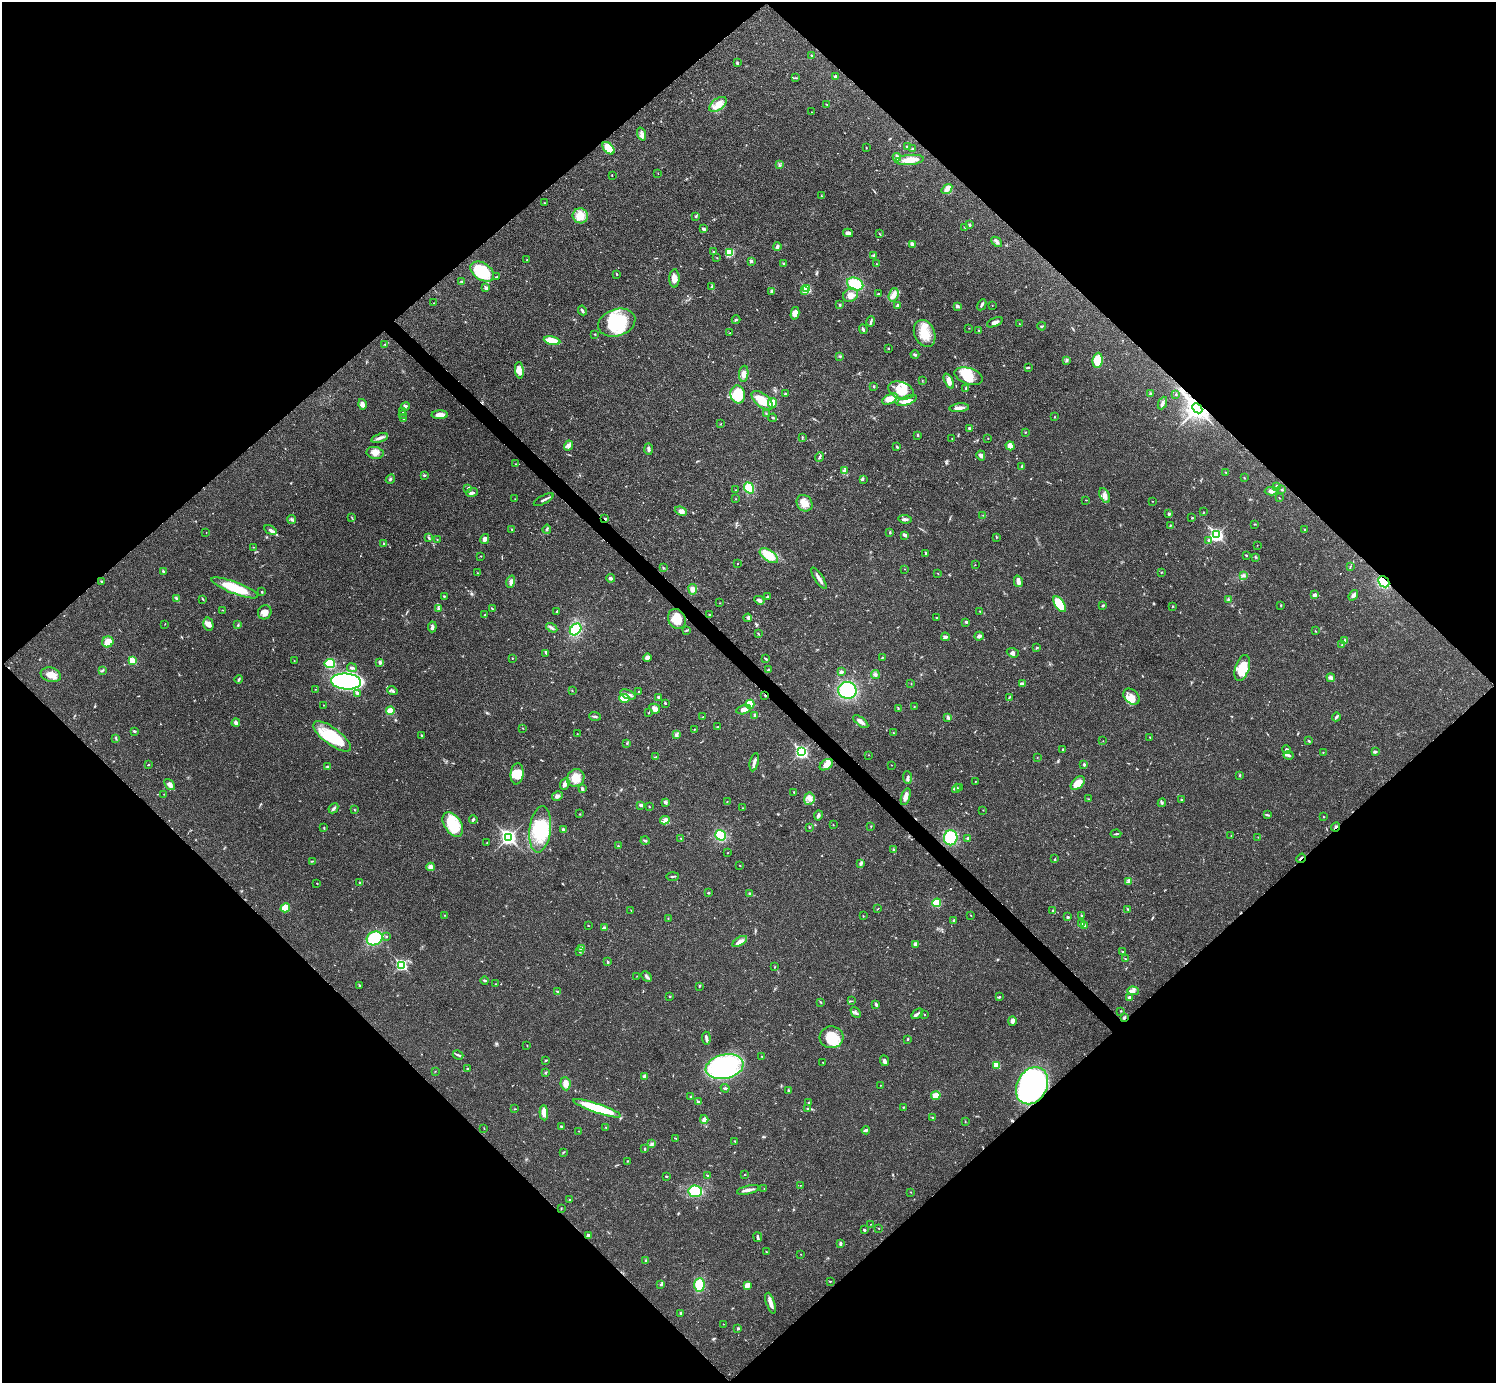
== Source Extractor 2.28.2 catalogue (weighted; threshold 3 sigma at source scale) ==
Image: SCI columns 3-5978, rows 159-5682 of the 5982 x 5981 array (HDU 1 of 3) = the unmasked area's bounding box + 8 px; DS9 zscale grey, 4 x 4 block average (1 PNG px = mean of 4 x 4 image px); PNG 1498 x 1385 px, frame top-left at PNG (2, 2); each listed source drawn as its Kron ellipse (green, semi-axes under 4 px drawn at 4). Shown black and unused: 51% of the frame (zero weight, under 3 of 4 exposures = <1% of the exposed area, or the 3 px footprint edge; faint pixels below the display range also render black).
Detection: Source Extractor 2.28.2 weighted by HDU 2 'WHT'. Background 0.0208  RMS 0.0022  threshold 0.0101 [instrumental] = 3 sigma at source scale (4.5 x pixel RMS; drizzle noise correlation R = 1.50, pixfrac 1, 0.05/0.05 arcsec/px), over >= 5 px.
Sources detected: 615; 1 too faint to see at this stretch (4 x 4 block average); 3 inside a brighter object's white glare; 4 cosmic-ray / hot-pixel residue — neither listed nor drawn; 11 coinciding with a brighter row at this scale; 42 inside a brighter listed object's ellipse — not listed separately; of the other 554, all 500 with FLUX_AUTO >= 0.391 (the completeness limit of this list) listed and drawn (54 fainter detections not listed), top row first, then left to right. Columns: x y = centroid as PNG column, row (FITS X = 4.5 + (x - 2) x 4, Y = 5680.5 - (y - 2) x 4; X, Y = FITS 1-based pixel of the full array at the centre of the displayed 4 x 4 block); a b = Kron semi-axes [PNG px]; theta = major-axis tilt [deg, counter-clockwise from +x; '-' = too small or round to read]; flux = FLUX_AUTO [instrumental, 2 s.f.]
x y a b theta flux
811 55 2 2 - 0.67
737 63 3 2 - 1.5
835 77 3 2 - 2.4
796 78 3 2 - 1.2
718 104 10 5 36 13
827 104 2 2 - 0.52
811 112 2 2 - 0.43
642 134 7 3 -70 4.2
907 147 2 2 - 2.6
608 148 7 4 -48 22
866 148 2 2 - 0.7
912 149 3 2 - 1
897 157 4 3 - 4.2
910 160 14 5 6 19
779 165 3 2 - 0.81
658 173 2 2 - 0.4
612 176 2 2 - 0.59
947 189 6 4 36 5.4
821 196 2 2 - 0.51
544 203 2 2 - 0.73
580 216 8 7 - 13
696 216 3 2 - 1.2
970 225 3 2 - 1.5
965 227 2 2 - 0.47
704 229 4 3 - 2
848 233 5 3 - 4
879 234 2 2 - 1
997 242 6 3 -42 3.2
912 244 4 3 - 4.6
777 247 4 4 - 2.5
714 252 2 2 - 3.3
729 252 3 3 - 22
874 255 3 2 - 1.7
717 258 2 2 - 0.62
527 260 2 2 - 0.67
751 261 3 3 - 2.5
784 264 3 2 - 1.2
876 264 2 2 - 0.65
482 272 13 8 -34 58
617 274 3 2 - 0.78
496 277 3 2 - 0.93
674 278 9 5 89 7.4
462 281 4 2 - 1.1
855 284 8 6 -23 33
712 286 3 3 - 1.6
486 288 2 2 - 6.4
807 289 3 2 - 53
805 290 3 2 - 7.4
772 292 3 2 - 0.9
878 294 3 2 - 0.91
850 295 8 6 28 12
894 295 7 4 71 6.8
434 303 2 2 - 0.69
839 305 3 2 - 1.1
898 305 4 2 - 1.9
982 305 6 2 61 2.8
992 305 2 2 - 0.63
957 306 2 2 - 6.5
582 310 5 2 - 2.5
795 313 6 4 75 8.5
736 320 4 2 - 1.4
871 321 5 3 - 2.4
995 322 8 3 24 4.6
617 323 19 13 18 71
1019 324 2 2 - 0.89
1042 326 4 2 - 1.2
969 328 2 2 - 0.43
863 329 5 3 - 2.9
978 330 2 2 - 0.99
730 333 3 2 - 0.49
925 333 14 10 -68 27
595 334 2 2 - 0.8
552 341 8 3 -10 36
385 344 2 2 - 0.78
888 348 2 2 - 1
915 355 4 2 - 2.1
840 356 3 2 - 1.4
1067 360 4 2 - 1.7
1098 360 8 5 84 32
1028 367 3 2 - 1.3
519 370 8 4 -84 7.4
744 374 8 4 81 7.9
969 376 14 8 -18 21
922 380 2 2 - 0.48
949 381 8 4 -65 6.8
874 386 2 2 - 1.2
966 388 2 2 - 0.9
901 390 13 8 -21 25
1151 393 3 2 - 1.7
738 394 9 7 -79 42
785 394 3 2 - 1.7
1176 395 2 2 - 0.73
890 399 8 4 28 10
762 400 13 6 -39 23
907 401 11 4 21 8.7
772 403 5 4 - 16
1162 403 6 3 66 3
362 404 5 4 - 4
405 406 4 2 - 2
959 408 10 2 6 8.2
1197 408 5 4 - 730
403 412 2 2 - 0.42
403 414 2 2 - 0.68
766 414 2 2 - 0.9
440 415 8 4 0 9.5
1055 417 2 2 - 0.54
773 418 4 2 - 1.9
403 419 2 2 - 1.1
721 424 2 2 - 0.75
970 429 3 2 - 3.2
1025 433 2 2 - 0.77
917 435 3 2 - 1.7
802 437 3 2 - 1.2
380 438 8 2 18 4.6
988 438 2 2 - 0.53
952 439 2 2 - 0.46
569 445 5 4 - 4.3
1010 446 4 4 - 7
897 447 3 2 - 1.1
648 449 6 3 -88 3
375 453 8 6 -10 8.5
981 455 5 3 - 2.9
819 457 5 2 - 2.2
515 464 2 2 - 0.6
1022 466 3 2 - 1
844 471 4 3 - 2.6
1226 472 2 2 - 0.6
424 475 4 2 - 1.4
1244 478 3 2 - 0.82
390 479 5 2 - 1.4
863 479 2 2 - 0.67
1277 486 3 2 - 2.9
468 488 4 2 - 1.8
749 488 6 4 -53 23
736 490 2 2 - 0.57
1281 490 3 2 - 0.93
1271 491 6 3 1 4.1
472 493 6 3 19 3.5
1105 495 8 4 -64 5.9
1279 498 2 2 - 0.47
515 499 2 2 - 0.68
736 499 2 2 - 0.46
544 500 11 2 27 3.5
1086 500 2 2 - 0.51
1152 501 2 2 - 0.52
804 503 9 7 -51 14
681 511 6 4 -23 5.2
1204 512 2 2 - 0.48
1169 514 3 2 - 2.3
983 515 2 2 - 0.63
352 518 2 2 - 0.45
1192 518 3 2 - 0.81
292 519 4 2 - 2.6
605 519 2 2 - 2.1
905 519 7 3 -7 3.3
1254 524 3 2 - 0.88
1170 526 3 2 - 1.1
547 529 4 2 - 1.9
270 530 6 3 -29 3.7
512 530 2 2 - 0.81
1304 530 3 2 - 1.1
206 532 2 2 - 0.44
890 532 3 2 - 1.5
905 535 4 2 - 4.5
1216 535 4 3 - 210
996 537 3 2 - 0.87
429 538 3 2 - 1.2
437 539 2 2 - 0.42
485 539 5 4 - 5.3
1209 540 3 3 - 2.2
384 543 3 2 - 1
1257 545 2 2 - 0.4
253 547 2 2 - 0.43
926 553 3 3 - 1.6
1246 555 3 2 - 0.93
481 556 2 2 - 0.78
769 556 10 5 -35 25
1255 557 3 2 - 0.71
738 563 2 2 - 0.43
975 565 2 2 - 0.53
663 567 3 2 - 0.56
1350 567 4 2 - 0.94
905 569 2 2 - 0.4
163 571 2 2 - 1.9
1161 572 2 2 - 0.79
477 573 2 2 - 0.47
938 573 2 2 - 0.51
1244 576 3 2 - 0.91
610 578 4 3 - 2.7
819 578 12 3 -57 5.8
101 581 2 2 - 1.1
1018 581 6 3 -74 8
511 582 6 3 75 3.6
1384 582 6 5 - 34
235 588 25 6 -21 44
693 589 5 4 - 6.1
262 592 3 2 - 1.1
1315 594 4 3 - 2.3
1353 595 6 3 51 4.5
444 596 2 2 - 1.2
767 597 2 2 - 1.4
177 598 3 2 - 1.7
203 599 2 2 - 0.83
1228 599 2 2 - 0.79
759 600 5 4 - 3.6
720 603 2 2 - 0.57
1060 604 9 4 -57 50
1103 605 3 2 - 1.7
1173 606 2 2 - 0.61
1281 606 3 2 - 0.7
438 608 3 2 - 1.7
492 609 4 2 - 1.4
222 610 2 2 - 0.59
557 611 3 2 - 0.81
980 611 2 2 - 0.94
265 612 7 6 - 7
484 615 2 2 - 0.65
710 615 2 2 - 1.8
748 618 4 2 - 1.6
937 618 2 2 - 0.74
677 619 10 8 -60 23
966 622 3 2 - 1.3
165 624 2 2 - 0.49
208 624 7 5 -76 5.9
238 625 2 2 - 0.98
432 627 5 3 - 3
552 628 6 2 -33 3.1
576 629 6 5 - 40
686 630 2 2 - 0.69
1315 631 3 2 - 0.62
758 634 3 2 - 0.89
979 636 5 3 - 4.3
945 637 4 3 - 3.3
1345 641 4 3 - 2.1
108 642 6 5 - 12
1342 644 2 2 - 0.59
1037 648 3 2 - 1.1
546 653 3 2 - 0.85
1013 653 6 4 -20 4.1
512 658 2 2 - 0.82
647 658 4 4 - 5.7
882 658 3 2 - 0.83
765 659 4 2 - 1.3
132 661 2 2 - 36
294 661 2 2 - 0.58
380 662 3 2 - 3.7
330 664 5 4 - 55
352 668 5 3 - 2.4
1242 668 13 7 73 33
768 670 4 2 - 2.5
102 671 3 2 - 1.1
841 672 3 3 - 2.8
51 675 10 7 -16 14
875 675 4 3 - 2.7
1331 678 4 3 - 4.5
239 679 4 2 - 1.9
346 681 15 8 -5 340
911 683 2 2 - 0.41
1023 684 4 2 - 1.8
315 689 2 2 - 0.41
572 690 2 2 - 0.65
847 690 9 8 - 83
392 691 5 2 - 2.4
639 691 2 2 - 0.77
357 693 4 3 - 2.9
628 694 8 2 -20 3.8
765 695 2 2 - 0.99
658 697 2 2 - 2.4
1009 697 3 2 - 1.2
1131 697 9 6 -43 11
624 698 5 3 - 26
665 703 3 2 - 1.1
750 704 4 4 - 36
323 705 2 2 - 0.46
914 707 2 2 - 0.76
655 709 6 4 -30 6.1
744 709 7 4 16 7
898 709 2 2 - 0.74
390 711 4 3 - 20
648 713 2 2 - 0.53
755 715 4 3 - 2.6
595 716 6 2 -3 2.4
703 717 2 2 - 0.42
948 717 3 3 - 2.4
1336 717 4 3 - 2.8
861 722 9 3 -38 7.4
236 723 4 3 - 5.4
718 727 3 2 - 1.4
523 728 2 2 - 0.59
694 729 3 2 - 0.75
134 731 3 2 - 2
893 733 2 2 - 0.89
577 734 2 2 - 0.45
421 735 3 2 - 1
676 735 4 4 - 2.6
332 736 22 8 -37 55
1150 737 2 2 - 0.7
116 739 2 2 - 0.5
1309 740 3 2 - 0.85
1103 741 2 2 - 0.45
627 743 3 2 - 0.93
1062 749 2 2 - 0.9
1287 750 4 4 - 3.1
801 752 3 2 - 250
1323 752 2 2 - 0.72
1375 752 3 2 - 2.6
869 755 2 2 - 0.4
1289 755 5 2 - 2.4
656 757 3 2 - 1.2
1037 758 2 2 - 0.52
754 762 9 2 78 4.5
148 764 2 2 - 0.73
1084 764 3 2 - 1.7
826 765 7 5 33 11
891 765 2 2 - 0.54
328 767 4 2 - 2
517 774 11 6 84 18
1239 775 3 2 - 0.85
576 778 9 8 - 19
907 778 6 2 -85 3.1
975 781 2 2 - 0.55
1078 783 8 5 42 18
170 784 6 4 -50 5.7
565 784 6 4 67 4.7
956 788 5 2 - 1.9
959 788 3 3 - 1.7
582 789 3 2 - 3.2
794 792 2 2 - 1.2
164 794 2 2 - 0.5
557 796 5 3 - 3.5
906 797 9 3 72 9
809 799 6 5 - 7.6
1088 799 2 2 - 0.71
1181 800 2 2 - 1.2
727 801 2 2 - 0.51
665 802 4 3 - 2.1
1162 803 4 2 - 1.4
641 805 4 2 - 2.4
649 807 2 2 - 0.97
333 808 5 2 - 2.9
742 808 2 2 - 0.4
354 810 2 2 - 0.64
983 810 2 2 - 0.41
580 814 2 2 - 0.58
1267 815 4 2 - 1.6
818 816 5 3 - 3.2
1323 816 2 2 - 0.45
473 819 4 2 - 1.6
665 820 5 4 - 4.1
453 824 14 8 -57 44
833 825 2 2 - 0.54
871 826 2 2 - 0.46
809 827 2 2 - 0.87
1336 827 5 2 - 1.7
324 828 2 2 - 0.76
540 829 23 10 83 59
563 830 4 3 - 2.3
1116 834 5 2 - 1.4
721 835 5 5 - 44
1231 835 2 2 - 0.51
508 837 4 3 - 290
1258 837 2 2 - 0.52
681 838 2 2 - 0.62
951 838 7 7 - 58
968 838 3 2 - 2
645 841 4 2 - 2.1
487 842 2 2 - 0.48
618 846 2 2 - 1
893 850 3 2 - 1.3
728 853 2 2 - 0.48
1301 858 5 2 - 2
1055 859 2 2 - 0.88
312 861 2 2 - 0.85
861 863 4 2 - 2.1
740 865 2 2 - 0.55
431 867 4 4 - 7.4
672 876 6 2 1 1.6
1129 881 4 3 - 4
360 882 3 2 - 1.3
317 883 2 2 - 0.59
709 893 2 2 - 0.6
749 893 2 2 - 2.5
937 903 4 4 - 25
285 908 5 4 - 23
878 909 2 2 - 0.54
1128 909 3 2 - 0.93
631 910 2 2 - 0.49
1053 910 2 2 - 0.69
444 915 2 2 - 0.55
971 915 2 2 - 0.54
1081 915 2 2 - 1.2
863 916 2 2 - 0.67
1067 917 2 2 - 2.3
668 918 2 2 - 0.6
954 921 3 3 - 2.6
1081 924 3 3 - 2.7
588 926 2 2 - 0.47
1085 926 4 3 - 2.5
604 927 3 2 - 2
386 936 2 2 - 0.85
375 938 8 6 25 71
740 941 8 4 31 6.2
915 944 3 3 - 1.9
582 949 3 3 - 2.3
579 952 2 2 - 0.64
1123 952 3 2 - 0.87
1126 959 3 2 - 0.91
607 962 3 2 - 1.6
401 965 3 2 - 150
774 967 2 2 - 0.61
637 976 2 2 - 0.49
646 977 6 3 -45 3.2
485 981 4 2 - 1.7
495 984 2 2 - 0.46
360 985 3 2 - 1.1
699 986 2 2 - 1.1
1133 991 6 4 -4 4.4
557 992 3 2 - 1.6
670 997 2 2 - 0.71
999 997 3 2 - 1.3
1129 997 3 2 - 1.6
851 1001 2 2 - 0.5
821 1002 4 2 - 1.3
876 1004 4 2 - 2.8
1121 1011 2 2 - 0.74
856 1012 6 2 -45 2.7
917 1014 6 2 37 3.1
924 1014 2 2 - 1.2
1124 1017 3 3 - 1.8
1012 1021 5 3 - 5.6
832 1037 12 11 - 40
706 1038 6 2 -84 4
908 1039 3 2 - 1.2
527 1045 2 2 - 0.64
458 1055 5 2 - 2.2
762 1056 2 2 - 0.54
546 1060 3 2 - 1
884 1061 5 3 - 4
823 1062 2 2 - 0.4
997 1065 2 2 - 34
725 1067 19 12 12 190
467 1069 2 2 - 1.2
435 1071 2 2 - 0.5
546 1072 4 2 - 1.2
645 1076 3 3 - 4.8
565 1084 6 5 - 7.8
880 1085 2 2 - 0.43
1032 1086 19 15 60 330
725 1088 4 2 - 1.8
788 1091 3 2 - 1.1
936 1095 5 3 - 19
691 1096 2 2 - 1.2
698 1102 2 2 - 6.1
809 1103 3 2 - 0.96
903 1107 2 2 - 0.83
597 1108 25 4 -19 70
515 1109 3 2 - 1
808 1109 4 3 - 2.8
544 1113 7 3 -87 14
932 1117 2 2 - 1.1
704 1119 4 3 - 5.1
965 1122 2 2 - 0.55
561 1126 3 2 - 1.4
606 1127 2 2 - 0.43
484 1128 2 2 - 0.45
866 1130 4 3 - 2.6
579 1131 2 2 - 0.49
676 1138 2 2 - 0.41
735 1141 3 2 - 1.2
652 1144 3 2 - 1.2
645 1149 3 2 - 1.3
563 1152 2 2 - 0.88
628 1161 2 2 - 0.66
745 1175 2 2 - 0.69
667 1176 3 2 - 0.95
708 1176 4 2 - 1.1
800 1185 2 2 - 0.52
764 1189 2 2 - 0.39
748 1190 11 3 13 6.5
695 1191 7 5 -7 40
911 1192 2 2 - 0.62
569 1200 2 2 - 0.55
561 1209 2 2 - 0.84
871 1224 2 2 - 0.4
879 1229 2 2 - 0.42
864 1230 2 2 - 2.2
588 1235 3 2 - 4
758 1237 5 2 - 2.5
840 1243 4 2 - 2.4
766 1252 2 2 - 0.62
801 1254 2 2 - 0.44
646 1261 3 3 - 1.7
830 1281 2 2 - 0.55
661 1285 3 2 - 1.2
699 1285 7 5 87 30
747 1285 4 3 - 9
771 1303 11 3 -72 8.9
681 1313 3 2 - 1.4
723 1324 2 2 - 0.57
738 1328 2 2 - 2.8
Overlapping masked pixels (flux is a lower limit): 7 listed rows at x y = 1197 408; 605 519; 1384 582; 765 695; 1336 827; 1301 858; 1032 1086
Diffuse or blended objects may show on this block-average render without a row.